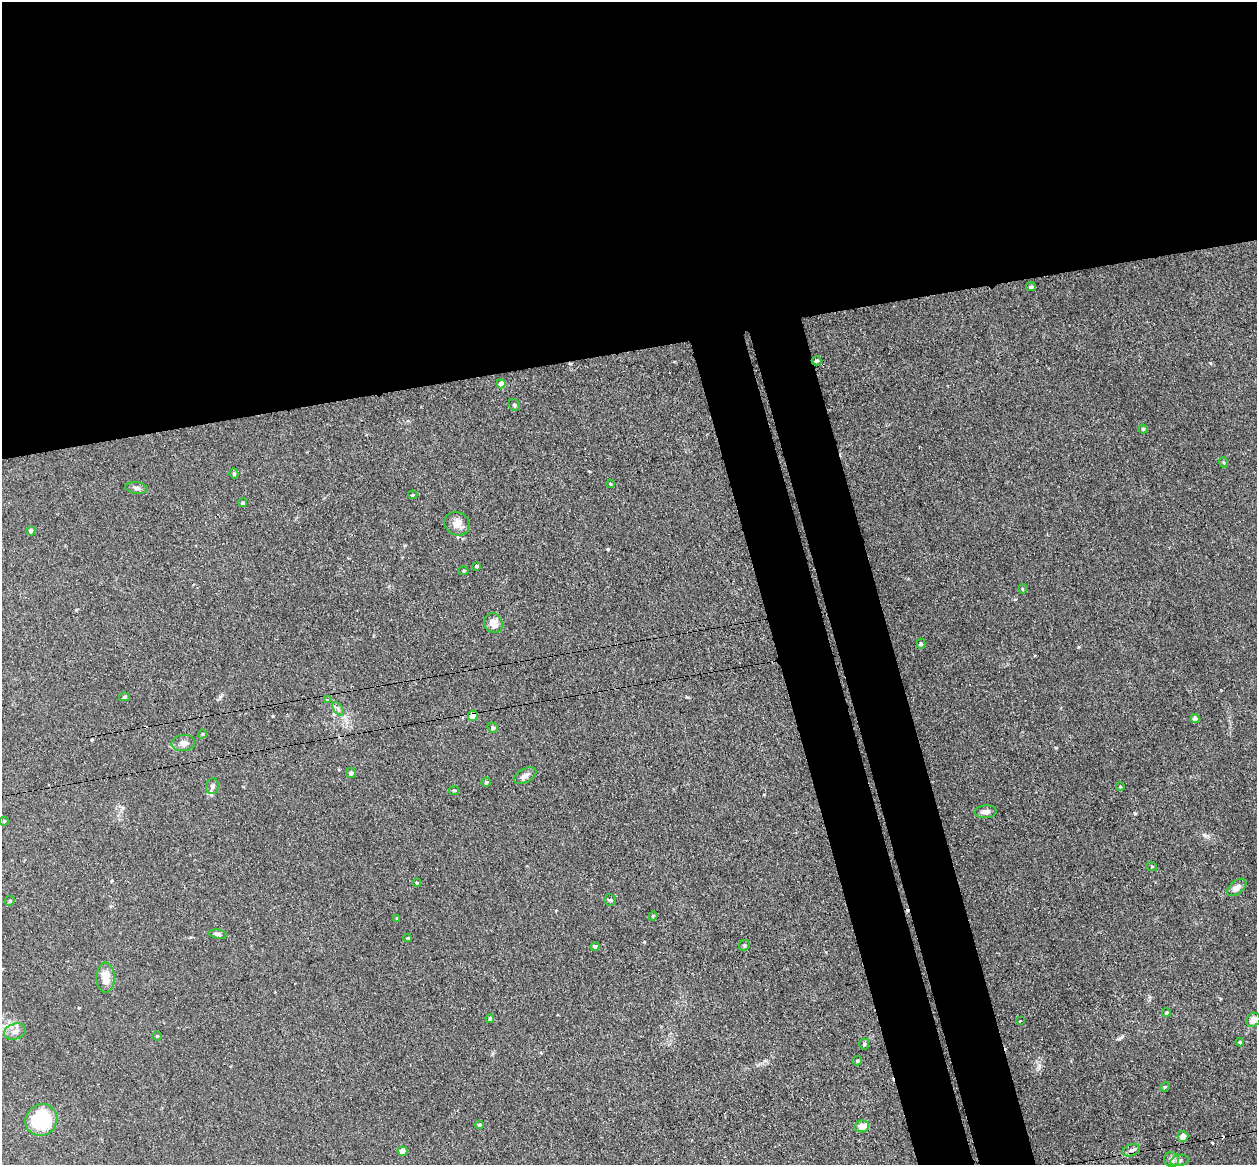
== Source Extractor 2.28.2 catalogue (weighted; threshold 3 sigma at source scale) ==
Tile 2 of 4 x 4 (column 2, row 1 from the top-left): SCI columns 1314-2568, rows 3643-4805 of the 5135 x 5078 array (HDU 1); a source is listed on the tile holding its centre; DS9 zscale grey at full resolution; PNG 1259 x 1167 px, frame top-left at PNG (2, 2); each listed source drawn as its Kron ellipse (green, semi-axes under 4 px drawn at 4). Shown black and unused: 36% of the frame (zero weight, under 3 of 4 exposures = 6% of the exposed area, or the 3 px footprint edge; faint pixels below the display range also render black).
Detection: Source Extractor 2.28.2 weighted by HDU 2 'WHT'; one run over the whole footprint, this tile lists its part. Background 0.0396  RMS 0.0045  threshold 0.0201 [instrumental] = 3 sigma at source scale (4.5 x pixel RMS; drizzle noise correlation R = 1.50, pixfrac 1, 0.05/0.05 arcsec/px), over >= 5 px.
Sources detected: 65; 1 cosmic-ray / hot-pixel residue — neither listed nor drawn; the other 64 listed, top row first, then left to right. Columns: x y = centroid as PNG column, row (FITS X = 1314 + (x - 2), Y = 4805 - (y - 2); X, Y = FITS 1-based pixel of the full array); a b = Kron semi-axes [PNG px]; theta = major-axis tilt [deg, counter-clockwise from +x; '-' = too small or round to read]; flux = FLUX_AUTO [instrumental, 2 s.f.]
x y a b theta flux
1031 287 5 4 - 0.86
817 361 5 4 - 0.83
501 384 4 4 - 4
514 405 6 5 - 0.79
1143 429 4 4 - 0.6
1223 462 5 3 - 0.39
234 473 5 4 - 0.81
610 484 4 3 - 0.45
136 488 11 5 -8 1.5
413 495 4 4 - 0.55
243 503 4 4 - 0.73
457 524 13 11 -29 3.8
31 531 4 4 - 1.9
476 566 4 3 - 0.71
464 571 5 4 - 0.52
1022 589 5 3 - 0.43
493 623 10 9 - 4.8
921 644 5 4 - 0.6
124 697 5 4 - 0.73
327 700 3 3 - 0.34
338 709 8 4 -54 1.1
473 716 5 5 - 9.4
1195 719 4 4 - 2.4
493 728 5 4 - 0.93
202 734 5 3 - 0.37
183 743 12 8 6 2.5
351 773 5 5 - 1.1
525 776 12 6 27 2.2
486 782 4 4 - 0.75
212 786 8 6 75 1.3
1120 787 4 3 - 0.37
454 790 5 4 - 0.58
986 812 11 6 4 2
4 821 4 4 - 0.58
1152 867 5 3 - 0.4
417 883 4 3 - 0.46
1237 887 11 6 39 2.9
610 900 6 5 - 0.66
10 901 5 4 - 0.68
653 916 4 4 - 0.42
397 918 4 3 - 0.37
218 934 9 4 -10 1.1
408 938 4 4 - 0.45
744 945 6 5 - 0.67
595 946 4 3 - 0.9
106 978 15 9 90 6
1166 1012 4 4 - 0.56
490 1018 4 4 - 0.74
1253 1020 7 6 - 4.1
1020 1021 3 3 - 0.48
15 1032 11 7 17 2.6
157 1036 4 4 - 0.57
1240 1042 4 4 - 0.53
864 1044 5 5 - 0.56
857 1061 5 4 - 0.8
1165 1087 5 4 - 0.57
41 1120 16 15 - 36
479 1125 4 4 - 0.86
862 1126 7 6 - 5.2
1183 1136 5 5 - 2.8
1131 1150 9 5 21 1.5
403 1151 5 4 - 3.6
1171 1160 7 7 - 2.1
1180 1160 9 5 13 1.1
Overlapping masked pixels (flux is a lower limit): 2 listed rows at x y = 817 361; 473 716
Isophote crosses this tile's border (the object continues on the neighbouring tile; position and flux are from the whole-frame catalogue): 1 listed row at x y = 1253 1020
Unlisted compact peaks at least as high as the median listed source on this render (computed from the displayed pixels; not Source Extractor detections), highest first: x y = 608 549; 1135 813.